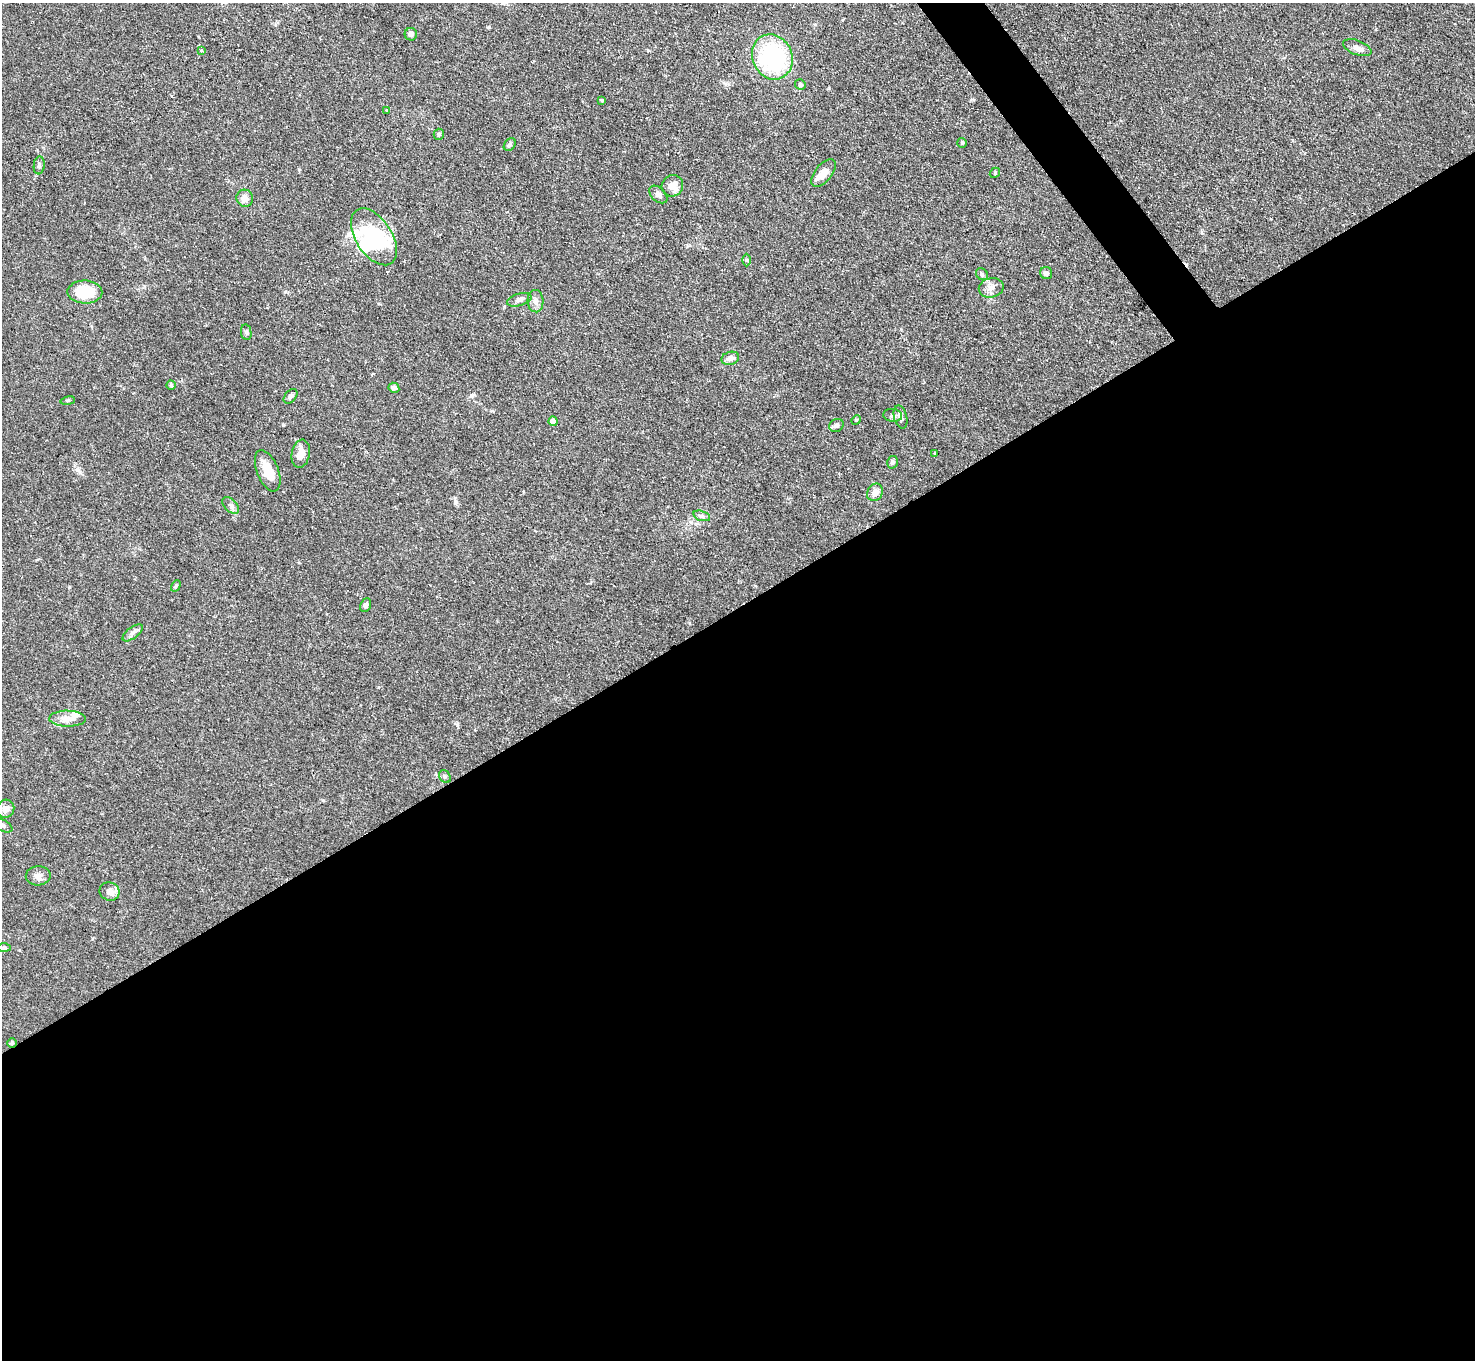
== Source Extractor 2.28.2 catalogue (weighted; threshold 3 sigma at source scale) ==
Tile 15 of 4 x 4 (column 3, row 4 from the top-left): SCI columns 2946-4418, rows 301-1658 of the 5896 x 5890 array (HDU 1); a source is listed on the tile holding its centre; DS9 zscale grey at full resolution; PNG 1477 x 1362 px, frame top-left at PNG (2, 3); each listed source drawn as its Kron ellipse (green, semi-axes under 4 px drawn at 4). Shown black and unused: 57% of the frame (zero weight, under 2 of 3 exposures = <1% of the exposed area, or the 3 px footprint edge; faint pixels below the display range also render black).
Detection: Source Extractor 2.28.2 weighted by HDU 2 'WHT'; one run over the whole footprint, this tile lists its part. Background 0.109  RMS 0.0058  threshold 0.0261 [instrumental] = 3 sigma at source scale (4.5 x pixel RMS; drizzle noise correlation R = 1.50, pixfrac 1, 0.05/0.05 arcsec/px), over >= 5 px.
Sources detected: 60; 2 inside a brighter object's white glare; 2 cosmic-ray / hot-pixel residue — neither listed nor drawn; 3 inside a brighter listed object's ellipse — not listed separately; the other 53 listed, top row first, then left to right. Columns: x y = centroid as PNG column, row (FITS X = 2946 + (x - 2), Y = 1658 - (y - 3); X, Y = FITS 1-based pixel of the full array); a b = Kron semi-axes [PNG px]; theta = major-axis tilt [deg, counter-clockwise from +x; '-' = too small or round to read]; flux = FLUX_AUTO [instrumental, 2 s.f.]
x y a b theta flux
411 34 6 6 - 1.8
1357 48 15 7 -21 3.4
201 50 3 3 - 1.2
772 57 23 20 -67 63
800 85 5 5 - 1.3
602 100 3 3 - 1.2
386 110 3 2 - 0.95
439 134 5 5 - 1
962 143 5 5 - 0.89
510 144 7 5 52 1.2
39 165 9 5 84 1.3
823 173 17 8 51 5.6
995 173 6 4 49 0.78
672 186 11 10 - 5.6
658 194 11 7 -42 2.1
245 198 8 8 - 4.2
374 237 32 18 -57 36
746 260 6 4 -89 0.88
1046 273 6 6 - 1.5
982 274 6 5 - 1
991 288 12 9 12 3.7
85 292 17 11 -1 18
519 300 13 6 16 2.1
535 301 11 8 -85 3
246 332 8 5 -81 1.2
730 358 9 6 16 3.4
171 385 5 4 - 0.92
394 388 5 5 - 1.9
290 396 8 5 49 1.7
68 401 7 3 9 0.76
893 415 9 6 -7 1.7
900 417 12 6 -75 2.4
856 420 5 4 - 0.63
553 421 4 4 - 5.2
836 425 7 6 - 1.4
935 453 4 3 - 0.51
301 454 14 9 79 5.7
892 462 6 5 - 1.3
268 471 22 10 -68 10
875 492 9 7 59 3.6
231 505 10 6 -46 1.9
702 516 9 5 -17 1.5
176 586 6 4 61 0.76
366 605 7 5 65 1.4
133 633 12 5 37 2.1
67 719 18 8 -1 5.4
445 777 7 5 -52 1.1
5 809 9 8 - 3.5
3 826 10 5 -27 1.8
38 876 12 9 3 3.3
110 891 10 9 - 2.9
4 948 7 4 0 1.1
12 1043 5 5 - 0.78
Overlapping masked pixels (flux is a lower limit): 1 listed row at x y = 12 1043
Isophote crosses this tile's border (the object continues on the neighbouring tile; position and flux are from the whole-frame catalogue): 1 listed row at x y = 3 826
Unlisted compact peaks at least as high as the median listed source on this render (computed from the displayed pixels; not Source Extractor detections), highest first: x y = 489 27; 283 425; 455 501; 285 292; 78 470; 69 587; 457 725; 299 169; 648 50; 472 395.